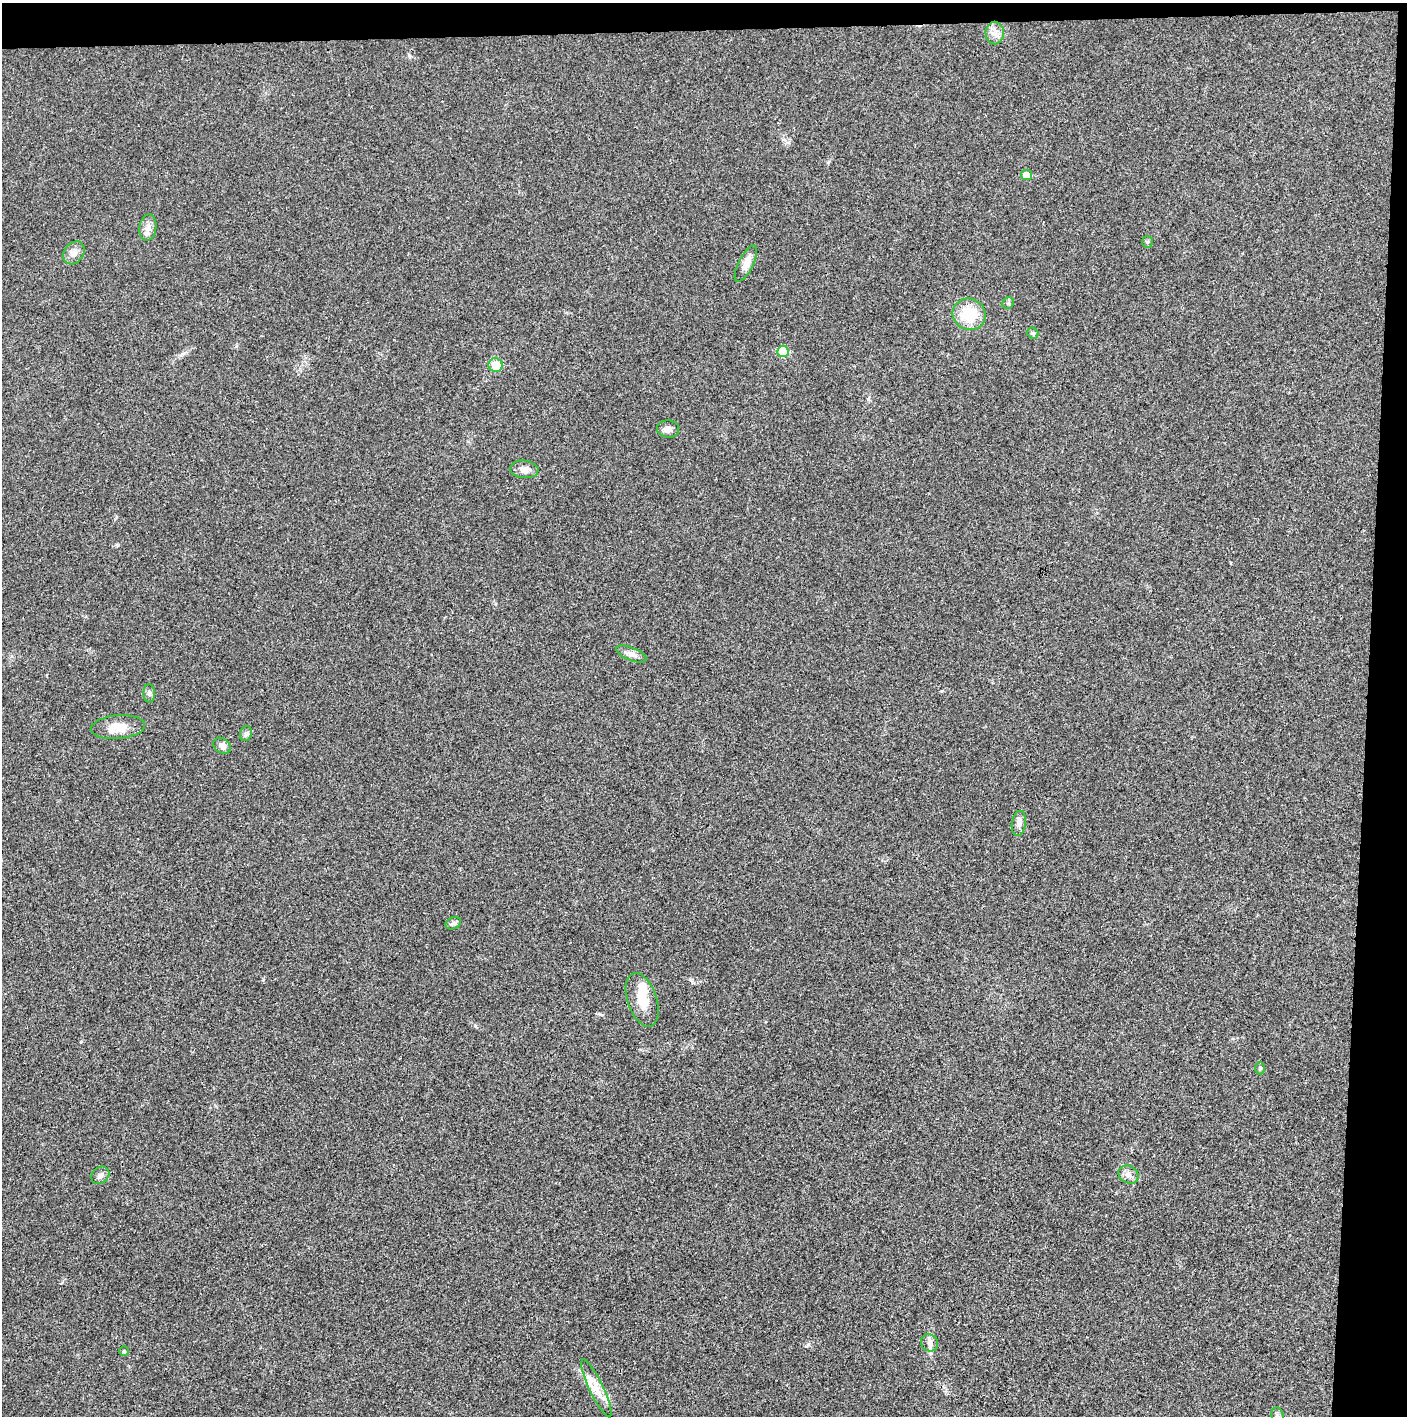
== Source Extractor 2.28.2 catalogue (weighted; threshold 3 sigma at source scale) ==
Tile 3 of 3 x 3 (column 3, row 1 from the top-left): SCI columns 2815-4219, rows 2829-4242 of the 4220 x 4242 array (HDU 1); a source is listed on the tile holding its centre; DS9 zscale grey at full resolution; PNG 1409 x 1418 px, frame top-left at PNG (2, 3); each listed source drawn as its Kron ellipse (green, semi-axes under 4 px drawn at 4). Shown black and unused: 5% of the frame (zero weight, under 3 of 4 exposures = <1% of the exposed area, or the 3 px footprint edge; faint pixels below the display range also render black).
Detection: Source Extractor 2.28.2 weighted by HDU 2 'WHT'; one run over the whole footprint, this tile lists its part. Background 0.0191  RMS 0.0051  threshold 0.0231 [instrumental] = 3 sigma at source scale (4.5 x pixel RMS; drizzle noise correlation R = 1.50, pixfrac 1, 0.05/0.05 arcsec/px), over >= 5 px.
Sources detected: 29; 1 inside a brighter object's white glare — neither listed nor drawn; the other 28 listed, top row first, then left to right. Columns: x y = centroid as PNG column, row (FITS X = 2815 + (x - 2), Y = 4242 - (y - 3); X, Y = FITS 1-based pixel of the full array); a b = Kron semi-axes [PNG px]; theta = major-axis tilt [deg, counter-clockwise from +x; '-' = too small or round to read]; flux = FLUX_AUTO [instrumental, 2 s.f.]
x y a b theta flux
995 33 11 9 -89 3.6
1026 175 5 5 - 5.3
148 228 13 8 81 3.4
1147 242 6 5 - 0.87
74 253 12 9 53 3.3
746 264 20 7 63 4.3
1008 303 6 5 - 0.99
969 314 17 15 -31 16
1033 333 6 5 - 0.86
783 351 6 5 - 16
496 365 7 7 - 9.1
668 429 11 8 -6 2.8
524 469 14 9 -4 3.5
632 654 16 6 -22 2.8
149 693 9 5 -89 1.3
118 727 27 12 5 8.6
246 734 7 6 - 1.3
222 746 9 7 -35 2.8
1019 823 12 7 82 2.4
453 923 8 6 21 1.3
642 1000 28 14 -71 9.8
1260 1068 6 5 - 0.76
100 1175 10 8 38 1.8
1128 1175 10 8 -31 2.6
929 1343 9 8 - 2.2
124 1351 4 4 - 0.56
596 1388 32 7 -65 7.2
1278 1416 8 6 -72 1.4
Isophote crosses this tile's border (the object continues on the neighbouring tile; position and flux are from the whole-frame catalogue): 1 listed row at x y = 1278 1416
Unlisted compact peaks at least as high as the median listed source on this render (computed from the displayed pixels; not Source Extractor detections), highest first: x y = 475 1026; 808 1344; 600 1014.